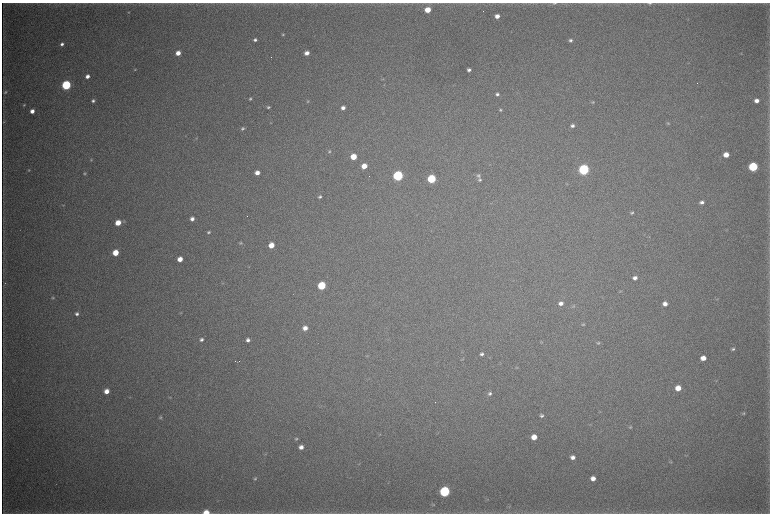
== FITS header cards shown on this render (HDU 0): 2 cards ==
NAXIS1  =                 1536 / length of data axis 1
NAXIS2  =                 1023 / length of data axis 2

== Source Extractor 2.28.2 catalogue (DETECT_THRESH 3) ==
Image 1536 x 1023 px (HDU 0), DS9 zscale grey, zoomed out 1/2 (1 PNG px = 2 x 2 image px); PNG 772 x 516 px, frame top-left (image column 1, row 1022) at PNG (2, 3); no overlay
Background 4470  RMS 38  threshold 114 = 3 sigma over >= 5 px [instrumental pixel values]
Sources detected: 117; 4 cannot appear on this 1/2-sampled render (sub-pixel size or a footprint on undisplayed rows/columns) and are not listed; the other 113 listed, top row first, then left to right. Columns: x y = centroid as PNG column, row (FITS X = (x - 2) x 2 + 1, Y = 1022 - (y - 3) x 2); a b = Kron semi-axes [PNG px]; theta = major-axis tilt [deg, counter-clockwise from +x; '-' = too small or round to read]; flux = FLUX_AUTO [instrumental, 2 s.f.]
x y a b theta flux
554 3 6 3 7 1.3e+04
650 3 5 3 - 9.8e+03
428 10 4 4 - 1.6e+05
129 12 3 2 - 4.7e+03
497 16 4 3 - 6.2e+04
283 35 4 3 - 8.4e+03
255 40 4 4 - 2.0e+04
570 40 5 4 - 1.8e+04
62 44 4 3 - 2.2e+04
178 53 4 4 - 7.8e+04
307 53 4 4 - 5.7e+04
741 54 5 3 - 5.1e+03
135 70 4 3 - 6.3e+03
469 70 4 3 - 2.3e+04
87 76 4 3 - 4.0e+04
383 79 4 3 - 6.2e+03
66 85 4 4 - 1.1e+06
5 92 5 3 - 1.3e+04
497 94 4 3 - 2.0e+04
250 99 4 3 - 1.2e+04
93 101 3 3 - 1.7e+04
308 101 5 3 - 8.7e+03
757 101 4 3 - 4.6e+04
593 102 4 3 - 7.7e+03
24 105 3 2 - 7.2e+03
268 107 4 3 - 1.2e+04
343 108 4 3 - 3.6e+04
500 110 4 4 - 1.2e+04
32 111 4 3 - 5.4e+04
4 122 4 3 - 7.9e+03
270 123 3 3 - 4.4e+03
668 123 5 3 - 8.4e+03
572 126 5 4 - 2.4e+04
243 129 5 4 - 1.5e+04
196 138 4 3 - 5.6e+03
329 151 4 3 - 9.2e+03
726 155 4 4 - 9.8e+04
353 157 4 4 - 1.6e+05
91 160 3 3 - 5.8e+03
364 166 4 4 - 1.1e+05
753 167 5 4 - 9.6e+05
29 170 4 3 - 7.5e+03
584 170 5 5 - 1.8e+06
85 173 3 3 - 8.2e+03
257 173 4 4 - 5.8e+04
398 176 5 4 - 1.5e+06
478 176 5 5 - 1.6e+04
431 179 5 4 - 6.7e+05
479 180 4 4 - 1.4e+04
567 184 3 3 - 4.5e+03
320 197 4 4 - 1.5e+04
702 202 5 4 - 2.9e+04
63 205 4 3 - 5.5e+03
632 213 4 3 - 1.3e+04
192 219 4 4 - 3.6e+04
118 223 4 4 - 1.3e+05
208 232 4 4 - 1.2e+04
649 237 3 2 - 3.8e+03
241 243 4 4 - 9.8e+03
271 245 4 4 - 1.2e+05
116 253 4 4 - 1.7e+05
180 259 4 4 - 8.1e+04
635 278 5 4 - 3.7e+04
223 283 4 4 - 7.6e+03
322 286 5 4 - 4.8e+05
620 291 5 3 - 6.0e+03
53 298 4 3 - 8.6e+03
717 299 3 2 - 4.4e+03
561 303 5 4 - 3.7e+04
665 304 4 4 - 4.9e+04
573 306 6 4 30 1.0e+04
180 313 5 3 - 7.4e+03
77 314 4 4 - 2.1e+04
583 325 5 3 - 9.3e+03
305 328 5 4 - 5.6e+04
201 339 4 4 - 2.0e+04
248 340 4 4 - 2.7e+04
541 342 4 2 - 6.2e+03
598 343 5 4 - 1.2e+04
733 349 4 3 - 1.6e+04
463 352 5 2 - 4.0e+03
482 354 5 4 - 2.3e+04
367 356 4 3 - 5.8e+03
703 358 4 4 - 7.4e+04
462 359 5 3 - 6.3e+03
238 362 2 1 - 2.7e+03
517 367 4 3 - 7.0e+03
716 381 3 2 - 5.0e+03
678 388 5 4 - 9.3e+04
106 391 5 4 - 6.8e+04
490 393 5 4 - 1.9e+04
130 397 3 3 - 4.7e+03
170 397 4 3 - 5.4e+03
600 412 4 2 - 4.3e+03
743 413 4 3 - 9.9e+03
542 416 5 4 - 1.8e+04
160 417 5 4 - 1.1e+04
590 424 3 2 - 4.6e+03
630 427 5 3 - 8.3e+03
380 434 3 2 - 4.5e+03
534 437 5 4 - 9.4e+04
296 439 4 4 - 1.1e+04
301 447 4 4 - 4.3e+04
265 454 5 2 - 7.1e+03
687 455 5 1 - 3.7e+03
573 457 5 4 - 3.8e+04
670 462 5 3 - 7.5e+03
593 478 4 4 - 4.9e+04
255 479 5 4 - 1.3e+04
445 492 5 5 - 1.5e+06
487 500 5 3 - 6.0e+03
433 505 3 3 - 4.5e+03
206 512 6 4 -2 1.0e+05
At the frame edge (FLAGS 8, measured only in part): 3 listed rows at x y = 554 3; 650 3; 206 512
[4 sub-pixel or undisplayed-footprint detections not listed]